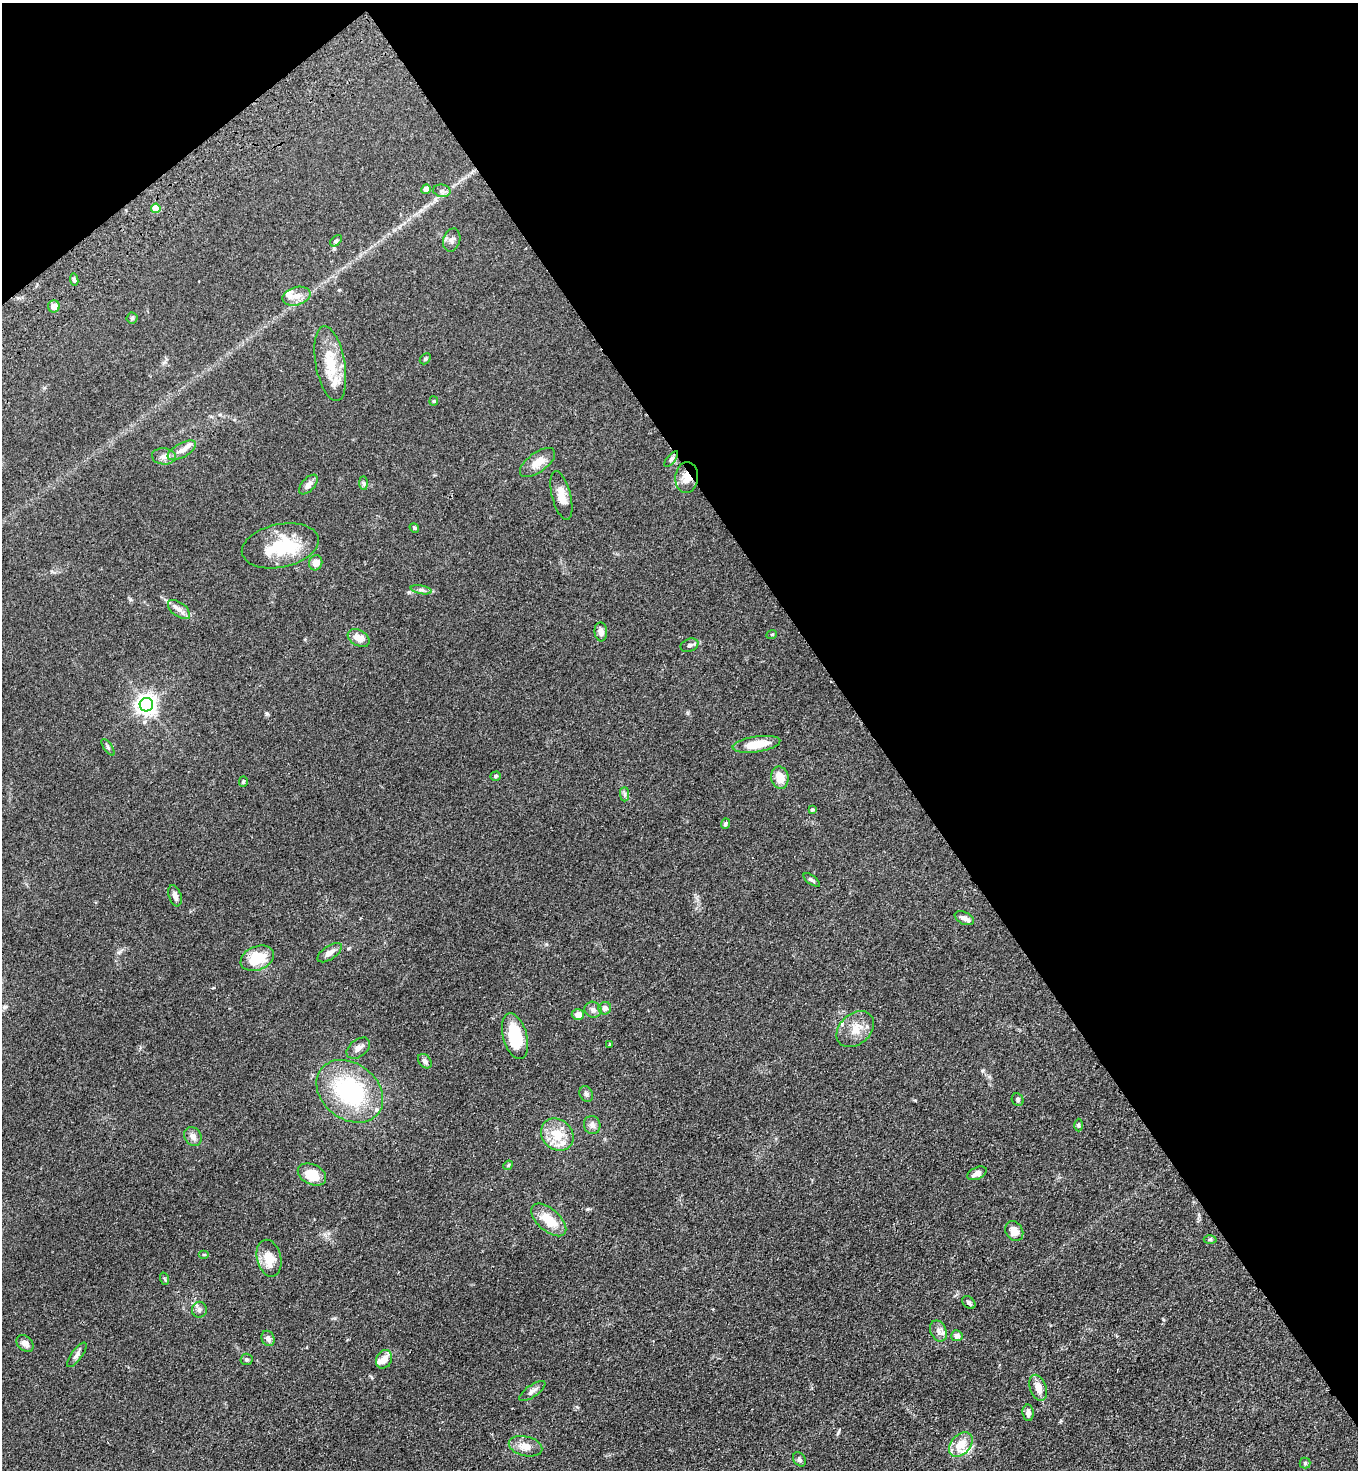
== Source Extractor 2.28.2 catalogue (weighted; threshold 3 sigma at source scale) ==
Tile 3 of 4 x 4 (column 3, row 1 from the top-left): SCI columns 3088-4443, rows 4507-5974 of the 6036 x 6074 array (HDU 1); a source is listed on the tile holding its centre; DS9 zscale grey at full resolution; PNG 1360 x 1472 px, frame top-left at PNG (2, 3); each listed source drawn as its Kron ellipse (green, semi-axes under 4 px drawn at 4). Shown black and unused: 39% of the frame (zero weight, under 3 of 4 exposures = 6% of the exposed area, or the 3 px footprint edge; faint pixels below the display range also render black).
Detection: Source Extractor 2.28.2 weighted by HDU 2 'WHT'; one run over the whole footprint, this tile lists its part. Background 0.0845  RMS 0.0065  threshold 0.0292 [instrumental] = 3 sigma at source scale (4.5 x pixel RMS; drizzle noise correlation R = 1.50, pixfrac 1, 0.05/0.05 arcsec/px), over >= 5 px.
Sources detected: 90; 1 inside a brighter object's white glare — neither listed nor drawn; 6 inside a brighter listed object's ellipse — not listed separately; the other 83 listed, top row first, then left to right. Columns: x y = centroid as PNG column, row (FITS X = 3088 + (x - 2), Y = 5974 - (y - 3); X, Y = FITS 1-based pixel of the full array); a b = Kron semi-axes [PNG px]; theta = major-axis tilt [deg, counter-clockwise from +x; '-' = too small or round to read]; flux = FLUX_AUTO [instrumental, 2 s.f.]
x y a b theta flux
426 189 5 4 - 6.3
442 191 8 6 -10 2
156 208 5 4 - 16
452 240 12 8 73 2.6
336 241 7 4 41 1.1
74 280 6 3 -83 1.3
296 296 14 9 15 5.4
54 306 6 6 - 4.8
132 318 5 5 - 1
425 359 6 4 46 0.95
330 364 38 14 -80 21
434 401 4 4 - 0.73
182 450 15 7 29 4.3
164 456 12 8 -6 3.6
671 459 9 4 51 1.2
537 462 21 9 37 8.3
687 478 15 11 85 7.7
364 483 7 4 -89 1.2
308 484 12 6 49 3.7
561 495 25 9 -76 7.5
414 528 5 4 - 0.83
280 546 39 21 12 34
316 563 7 6 - 5.1
421 590 10 3 -10 1.5
179 609 13 7 -38 3.5
601 632 9 6 -85 3.3
772 634 5 3 - 0.55
359 638 12 7 -30 5.7
689 645 9 6 23 1.8
146 705 7 6 - 360
756 744 24 8 9 13
108 747 9 3 -57 1
495 776 5 4 - 1.1
780 778 11 8 -81 8.2
243 781 5 4 - 0.9
625 794 7 4 -89 1.3
812 810 4 3 - 0.87
725 824 5 4 - 1.3
812 880 10 4 -38 1.3
175 896 11 6 -72 2.8
964 918 10 6 -26 3.2
330 953 14 6 34 3.7
257 958 17 12 23 18
605 1008 6 6 - 2.8
593 1010 8 8 - 2.3
578 1015 6 5 - 4.7
855 1029 21 15 42 10
515 1036 23 12 -74 28
610 1044 3 3 - 0.73
358 1048 13 8 38 3.5
425 1061 8 6 -48 2.2
350 1091 36 28 -38 68
586 1094 8 6 -63 1.8
1018 1100 6 5 - 1.2
592 1125 9 8 - 2.9
1078 1125 6 4 -90 0.92
557 1135 17 14 -43 14
193 1136 10 8 -56 3.7
508 1165 5 4 - 0.76
977 1173 10 6 25 3.8
312 1174 15 10 -26 15
549 1220 21 11 -41 13
1014 1231 10 8 -58 6.9
1210 1239 6 4 1 0.82
204 1255 5 3 - 0.65
269 1258 19 12 -76 10
165 1279 6 4 -70 0.77
969 1303 7 5 -40 1.5
199 1310 8 7 - 2.1
938 1331 11 8 -66 3.3
957 1336 6 5 - 2.6
268 1338 8 6 -65 2.4
25 1343 10 7 -41 3.4
77 1355 15 5 53 2.2
246 1359 6 6 - 1.1
384 1359 9 7 63 5.2
1038 1388 13 8 -71 6.3
532 1391 15 6 35 2.6
1028 1413 8 5 -82 2.7
961 1444 14 9 48 11
526 1446 17 9 -14 6.6
799 1459 8 5 -57 1.4
1305 1463 5 5 - 1
Overlapping masked pixels (flux is a lower limit): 2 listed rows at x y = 687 478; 561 495
Unlisted compact peaks at least as high as the median listed source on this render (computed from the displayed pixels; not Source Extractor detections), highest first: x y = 409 592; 588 1209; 267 714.